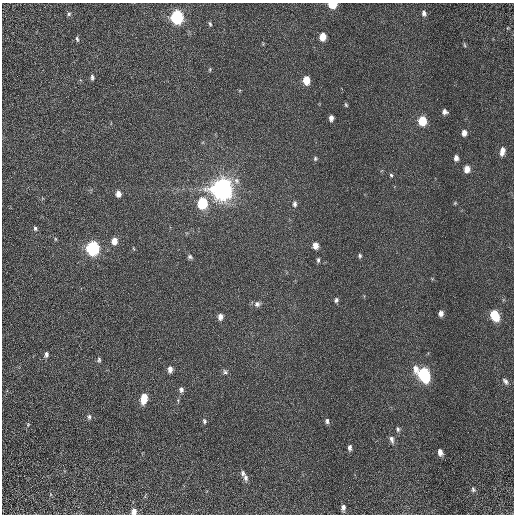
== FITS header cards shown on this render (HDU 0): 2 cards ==
NAXIS1  =                  512 / Required FITS header
NAXIS2  =                  512 / Required FITS header

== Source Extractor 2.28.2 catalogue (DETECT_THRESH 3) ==
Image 512 x 512 px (HDU 0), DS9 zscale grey, 1 PNG px = 1 image px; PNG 516 x 516 px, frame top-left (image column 1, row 512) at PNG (2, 3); no overlay
Background 1.51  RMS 0.64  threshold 1.93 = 3 sigma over >= 5 px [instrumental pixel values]
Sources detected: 63; all 63 listed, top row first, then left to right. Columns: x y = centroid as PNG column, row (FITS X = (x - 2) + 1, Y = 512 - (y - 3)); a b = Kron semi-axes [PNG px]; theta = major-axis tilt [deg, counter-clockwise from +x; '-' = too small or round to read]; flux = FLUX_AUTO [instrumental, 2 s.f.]
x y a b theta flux
332 4 6 4 -3 1600
424 13 7 5 -83 140
69 14 6 6 - 85
177 17 7 6 - 7800
210 24 7 4 -77 65
323 37 6 5 - 660
77 39 6 3 -74 71
464 45 7 3 -81 50
210 69 6 3 90 44
92 77 6 4 -86 90
306 80 7 6 - 720
346 105 5 4 - 62
445 112 6 5 - 150
331 118 6 4 89 200
422 121 7 5 -89 1600
464 133 6 5 - 250
502 151 10 6 80 290
315 158 6 6 - 85
456 158 6 4 89 200
467 169 6 6 - 400
391 175 5 4 - 69
236 181 10 8 -68 220
222 189 8 7 - 54000
118 194 6 5 - 250
202 203 7 6 - 3100
455 203 5 4 - 47
295 204 8 6 -90 130
35 228 5 5 - 91
55 239 5 3 - 46
114 241 6 5 - 400
315 246 6 5 - 370
93 248 7 6 - 9500
133 248 5 3 - 36
360 256 5 5 - 76
190 257 7 5 -29 91
318 260 6 3 89 84
336 300 6 5 - 110
257 304 9 7 9 170
441 313 5 5 - 190
494 315 8 6 -66 1800
220 317 6 5 - 240
46 354 7 5 84 140
99 360 7 5 81 83
170 369 7 5 87 230
415 369 11 8 -87 300
225 372 8 6 -35 110
424 374 9 6 -73 7000
505 381 9 5 -51 130
181 390 7 6 - 140
144 398 8 5 80 1000
89 417 7 5 -77 100
204 421 7 5 -73 90
327 421 7 5 -83 100
28 424 6 5 - 57
398 429 7 5 -74 99
392 439 10 6 -77 180
350 448 7 4 89 140
440 452 6 5 - 260
243 473 8 6 -70 120
246 478 9 6 -79 160
473 489 8 6 -80 98
343 508 7 5 -90 180
134 511 6 5 - 260
At the frame edge (FLAGS 8, measured only in part): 2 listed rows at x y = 332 4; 134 511